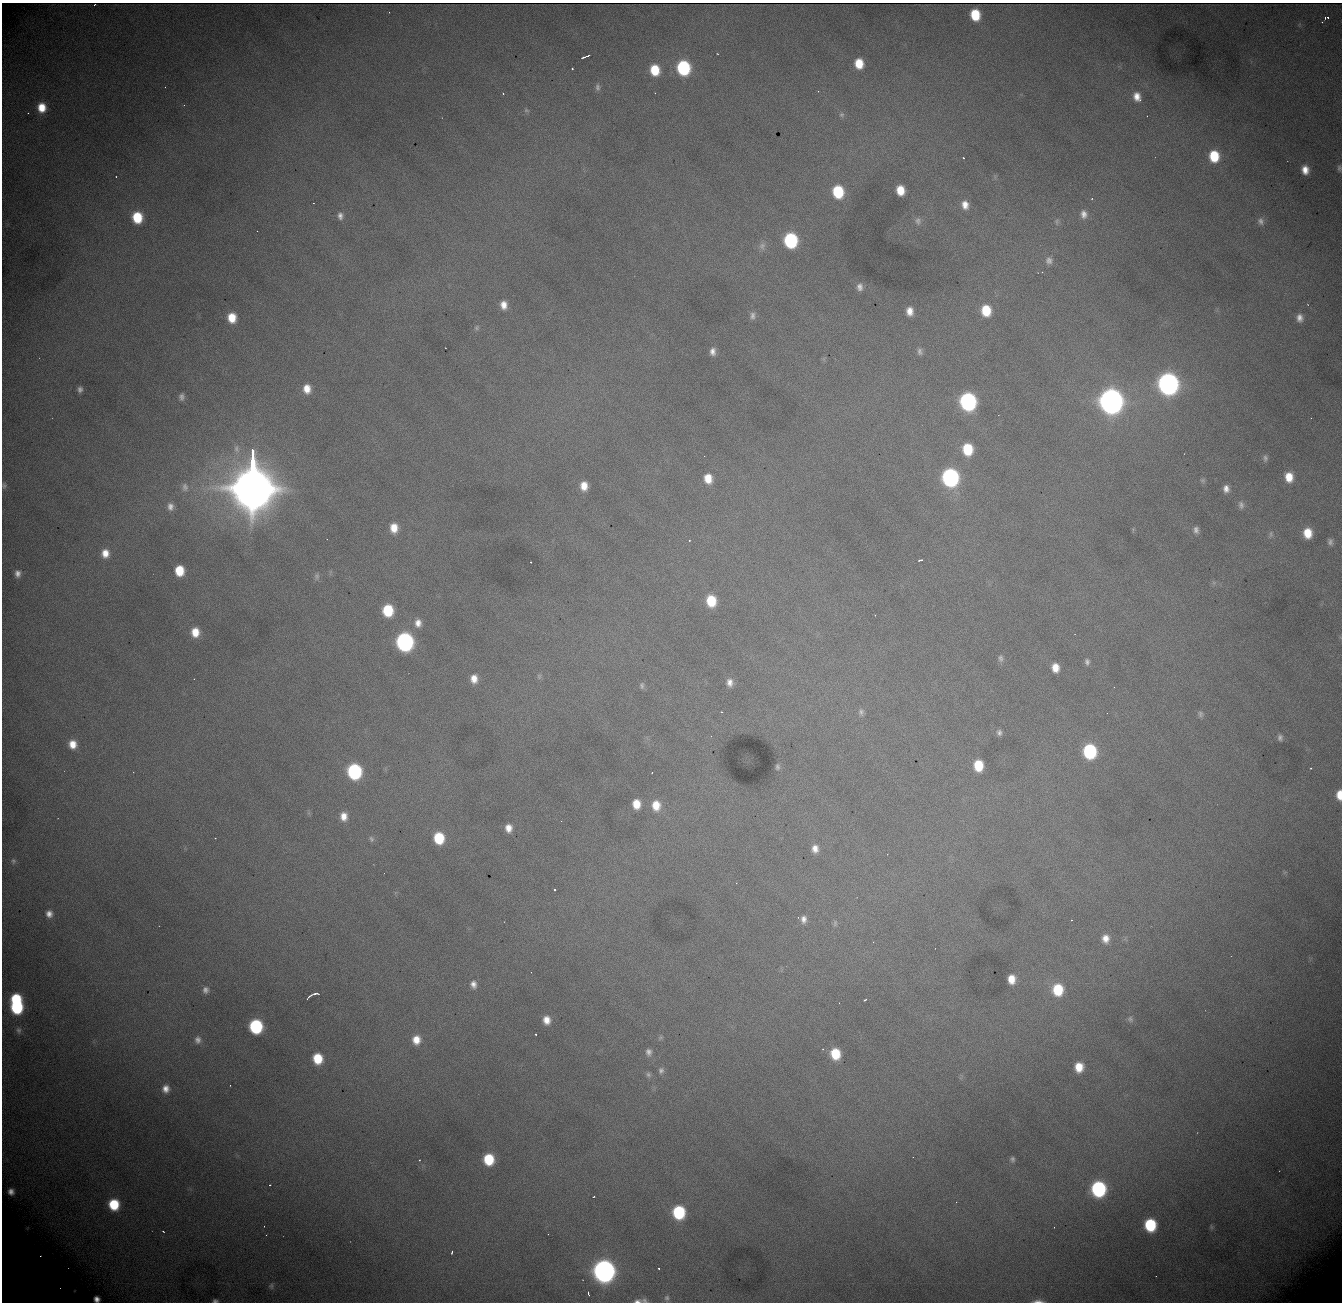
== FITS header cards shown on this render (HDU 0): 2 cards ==
NAXIS1  = 1340
NAXIS2  = 1300

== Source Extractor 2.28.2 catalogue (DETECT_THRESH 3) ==
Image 1340 x 1300 px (HDU 0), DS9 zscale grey, 1 PNG px = 1 image px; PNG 1344 x 1304 px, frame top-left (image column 1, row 1300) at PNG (2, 3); no overlay
Background 2100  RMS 24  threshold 73.4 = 3 sigma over >= 5 px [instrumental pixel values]
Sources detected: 176; all 176 listed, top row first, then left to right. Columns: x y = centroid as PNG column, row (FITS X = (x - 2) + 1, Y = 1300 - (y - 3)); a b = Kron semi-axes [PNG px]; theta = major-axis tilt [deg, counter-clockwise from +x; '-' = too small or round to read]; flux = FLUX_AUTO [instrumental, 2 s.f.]
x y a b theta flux
975 15 9 7 -79 6.2e+04
1327 18 5 3 - 6.8e+03
1322 22 2 2 - 7.3e+02
588 56 4 2 - 2.5e+03
584 57 5 2 - 3.5e+03
859 63 9 8 - 3.8e+04
683 68 10 9 - 2.0e+05
572 69 3 2 - 1.8e+03
655 70 9 8 - 5.3e+04
165 87 2 2 - 1.2e+03
597 87 11 6 -86 6.1e+03
818 91 2 2 - 4.4e+03
503 94 3 3 - 1.3e+03
1137 97 11 9 -67 1.8e+04
184 105 3 3 - 1.0e+03
42 107 9 8 - 3.2e+04
526 110 7 5 -18 3.2e+03
28 113 2 2 - 8.1e+02
842 115 8 7 - 4.6e+03
1147 116 2 2 - 7.0e+02
1214 156 11 9 -82 6.5e+04
964 158 3 2 - 2.2e+03
1339 168 9 5 -89 4.8e+03
1305 170 10 8 -79 1.9e+04
116 177 3 2 - 9.6e+02
900 190 9 7 -79 3.3e+04
838 192 10 9 - 9.7e+04
1092 199 4 3 - 1.5e+03
313 203 3 2 - 2.1e+03
965 205 11 9 -74 1.7e+04
1084 214 13 10 -80 1.5e+04
340 216 11 8 -81 9.6e+03
137 217 10 8 -82 6.8e+04
918 221 12 10 -72 9.7e+03
1057 221 10 6 86 5.3e+03
1261 221 10 8 -69 7.9e+03
257 231 2 2 - 9.9e+02
791 240 10 9 - 2.2e+05
762 246 11 9 76 9.3e+03
1049 260 11 10 - 9.8e+03
1042 272 2 2 - 9.2e+02
860 287 9 8 - 9.3e+03
504 305 10 8 -84 1.7e+04
986 310 10 8 -81 5.6e+04
910 311 9 7 -86 1.7e+04
753 316 10 7 85 7.3e+03
232 318 9 8 - 3.4e+04
1300 318 10 8 -84 1.1e+04
477 328 7 7 - 4.4e+03
713 351 9 7 89 1.1e+04
920 351 9 6 -78 5.7e+03
1168 384 11 10 - 1.3e+06
80 389 6 5 - 5.6e+03
307 389 10 8 -81 2.1e+04
182 397 8 6 -90 6.5e+03
1111 401 12 10 -81 2.4e+06
968 402 11 9 -81 5.0e+05
968 449 10 8 -81 7.1e+04
704 456 3 2 - 1.4e+03
1265 458 9 7 89 5.5e+03
950 477 11 9 -82 5.2e+05
1289 477 10 8 -82 2.9e+04
708 478 9 7 -78 2.9e+04
253 480 42 13 -90 1.9e+07
1203 480 8 7 - 4.0e+03
4 486 8 6 -89 4.1e+03
584 486 10 8 -88 2.2e+04
185 487 12 9 -86 1.1e+04
1226 489 9 7 -88 1.2e+04
1241 505 11 7 -80 7.2e+03
170 507 11 9 -85 1.1e+04
394 528 10 8 -87 2.6e+04
1196 530 10 7 -80 7.5e+03
1308 533 9 7 -85 3.4e+04
1271 534 9 5 82 4.4e+03
327 539 2 2 - 8.5e+02
689 540 3 3 - 1.5e+03
1330 542 7 6 - 5.6e+03
105 553 10 9 - 2.1e+04
920 560 5 2 - 3.5e+03
531 562 2 2 - 1.6e+03
179 571 9 8 - 4.8e+04
18 573 8 6 -86 8.9e+03
317 576 9 7 84 4.6e+03
711 601 10 8 -82 5.8e+04
388 610 9 8 - 7.8e+04
418 623 10 8 86 1.4e+04
195 632 10 8 -85 2.8e+04
405 642 11 9 -83 5.9e+05
1001 658 9 7 -84 5.7e+03
1087 662 7 6 - 5.3e+03
1055 668 8 7 - 2.1e+04
539 676 8 6 -76 4.0e+03
194 679 2 2 - 1.2e+03
474 679 11 8 -87 1.9e+04
730 682 10 8 -81 1.2e+04
642 686 9 6 -88 4.7e+03
861 712 10 7 -86 6.8e+03
1200 714 9 7 -68 4.9e+03
999 732 7 6 - 5.4e+03
1280 738 7 6 - 5.4e+03
73 744 9 8 - 2.3e+04
1090 751 10 9 - 2.0e+05
978 765 9 7 -83 5.4e+04
777 767 7 5 85 3.7e+03
1311 768 3 2 - 1.1e+03
354 771 10 9 - 2.6e+05
1339 795 9 5 90 2.4e+04
636 804 9 7 -84 2.9e+04
656 805 13 10 -85 3.2e+04
344 816 11 9 -89 1.9e+04
508 828 8 7 - 1.6e+04
215 838 2 2 - 1.2e+03
439 838 9 8 - 7.6e+04
371 839 9 7 -71 5.2e+03
815 849 10 8 -87 1.4e+04
13 861 7 6 - 4.1e+03
555 890 3 3 - 3.3e+03
49 914 9 8 - 1.1e+04
804 919 9 7 87 9.5e+03
1071 920 3 2 - 9.9e+02
835 923 9 5 81 4.0e+03
1105 938 10 8 -87 1.6e+04
1011 979 8 7 - 2.4e+04
473 984 10 8 -84 1.1e+04
205 990 9 8 - 7.9e+03
1058 990 10 9 - 6.6e+04
316 994 6 3 11 4.1e+03
309 996 8 2 44 3.4e+03
16 999 8 8 - 7.9e+04
865 1000 3 2 - 2.2e+03
839 1003 2 2 - 7.9e+02
17 1007 10 9 - 1.5e+05
1130 1019 9 7 -57 5.5e+03
546 1020 9 8 - 1.8e+04
256 1026 9 9 - 1.9e+05
19 1030 9 7 -76 5.1e+03
536 1034 2 2 - 1.8e+03
660 1037 7 5 37 2.8e+03
198 1040 10 8 -80 8.5e+03
416 1040 9 8 - 2.2e+04
649 1052 9 7 -85 7.6e+03
835 1054 10 8 -80 5.7e+04
318 1059 9 8 - 5.3e+04
1079 1067 9 8 - 3.2e+04
661 1070 8 7 - 5.4e+03
648 1075 7 6 - 4.5e+03
230 1085 2 2 - 8.7e+02
166 1089 9 8 - 1.3e+04
913 1157 2 2 - 1.1e+03
489 1159 9 8 - 7.3e+04
1012 1159 7 5 -74 4.4e+03
419 1160 3 2 - 2.1e+03
270 1185 3 2 - 1.5e+03
1098 1189 10 9 - 2.9e+05
11 1192 6 5 - 7.3e+03
594 1197 3 2 - 1.2e+03
956 1202 2 2 - 1.1e+03
114 1204 9 9 - 7.4e+04
679 1212 10 8 -82 1.5e+05
1150 1225 10 8 -81 1.1e+05
1211 1227 7 4 -88 2.4e+03
27 1228 6 5 - 2.2e+03
163 1231 3 2 - 1.6e+03
452 1252 4 2 - 2.4e+03
40 1256 3 3 - 1.3e+03
659 1268 3 2 - 1.7e+03
604 1271 11 10 - 1.6e+06
271 1286 8 7 - 4.4e+03
588 1293 5 2 - 2.5e+03
667 1298 8 6 75 4.3e+03
97 1299 6 5 - 8.9e+03
644 1300 8 6 -13 4.4e+03
215 1301 7 4 -2 4.3e+03
638 1301 10 5 6 6.3e+03
1038 1301 16 4 0 8.4e+03
At the frame edge (FLAGS 8, measured only in part): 8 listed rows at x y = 1339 168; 4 486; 1339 795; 97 1299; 644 1300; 215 1301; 638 1301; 1038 1301